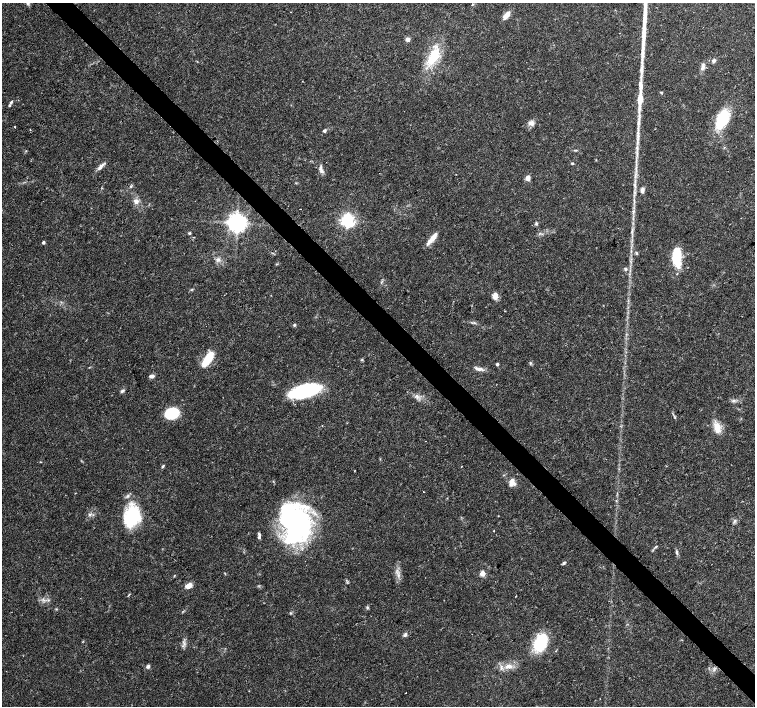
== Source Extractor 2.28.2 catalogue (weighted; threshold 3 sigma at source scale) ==
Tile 6 of 4 x 4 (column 2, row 2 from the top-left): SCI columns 1506-3010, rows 2972-4379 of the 6027 x 6007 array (HDU 1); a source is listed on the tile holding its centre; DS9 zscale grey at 2 x 2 block average (1 PNG px = mean of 2 x 2 image px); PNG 757 x 708 px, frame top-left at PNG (2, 3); no overlay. Shown black and unused: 4% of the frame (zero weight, under 3 of 4 exposures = <1% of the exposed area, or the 3 px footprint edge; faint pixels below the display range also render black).
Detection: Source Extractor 2.28.2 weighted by HDU 2 'WHT'; one run over the whole footprint, this tile lists its part. Background 0.0132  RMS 0.002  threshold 0.00896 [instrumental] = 3 sigma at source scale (4.5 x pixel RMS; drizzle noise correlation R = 1.50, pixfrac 1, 0.0396/0.0396 arcsec/px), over >= 5 px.
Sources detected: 84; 2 inside a brighter object's white glare — not listed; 6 inside a brighter listed object's ellipse — not listed separately; the other 76 listed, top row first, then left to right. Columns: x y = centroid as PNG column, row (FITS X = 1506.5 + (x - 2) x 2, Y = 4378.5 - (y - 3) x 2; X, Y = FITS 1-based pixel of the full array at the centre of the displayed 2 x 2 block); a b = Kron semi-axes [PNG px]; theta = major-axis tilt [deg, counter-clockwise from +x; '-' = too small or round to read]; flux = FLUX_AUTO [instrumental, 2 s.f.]
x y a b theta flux
28 3 5 5 - 1.1
506 15 10 5 53 3.6
408 39 5 4 - 1.6
433 57 25 12 62 14
714 61 5 4 - 1.1
703 67 10 5 78 1.8
661 92 3 3 - 0.48
11 102 5 3 - 0.84
722 119 20 12 64 21
531 123 9 6 -10 2.1
15 127 2 2 - 0.72
324 131 3 3 - 1.1
638 139 17 3 85 3.2
572 163 3 3 - 0.53
101 166 11 4 49 2.1
321 171 6 5 - 1.6
528 178 5 4 - 2.9
635 185 7 2 90 1.1
131 186 4 3 - 0.53
642 190 6 4 85 1.7
136 201 7 5 -89 2.3
633 212 6 2 81 0.78
347 220 4 4 - 130
237 223 5 5 - 350
536 224 5 3 - 0.71
189 233 4 3 - 0.54
432 238 18 4 50 4.3
43 242 3 2 - 1.1
636 253 4 3 - 0.56
676 255 20 9 90 15
218 260 6 5 - 1.5
625 269 5 3 - 0.67
192 289 4 2 - 0.43
495 296 8 5 87 2.9
505 311 2 2 - 0.28
294 325 4 3 - 0.65
207 359 17 6 57 13
362 360 4 2 - 0.34
531 363 3 3 - 0.48
497 364 4 3 - 0.79
478 369 11 4 -17 2.1
151 376 6 4 2 1.5
305 390 27 11 14 51
122 391 6 3 30 0.95
417 396 4 2 - 0.76
734 400 3 3 - 0.61
172 413 14 11 17 13
675 417 5 2 - 0.47
717 427 14 8 -77 5.4
426 441 2 2 - 0.25
163 466 4 3 - 0.57
512 481 13 6 -59 3.1
423 492 2 2 - 0.2
90 514 5 4 - 1
132 516 24 17 73 26
498 516 2 2 - 0.2
735 521 6 3 47 0.82
298 522 46 29 -66 79
494 531 2 2 - 0.34
259 535 7 3 89 1.2
656 546 4 3 - 0.51
677 552 8 2 -82 0.85
564 563 4 3 - 0.82
482 574 3 3 - 8.8
398 575 4 2 - 0.5
189 586 6 5 - 4.1
367 607 5 3 - 0.65
291 613 4 3 - 0.48
405 635 5 4 - 0.89
83 641 3 2 - 0.3
183 642 4 2 - 0.54
540 643 15 10 65 28
148 666 4 4 - 1.2
509 666 10 5 1 3.1
714 670 5 3 - 0.89
406 693 2 2 - 0.75
Isophote crosses this tile's border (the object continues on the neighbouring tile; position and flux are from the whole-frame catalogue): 1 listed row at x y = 28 3
Diffuse or blended objects may show on this block-average render without a row.